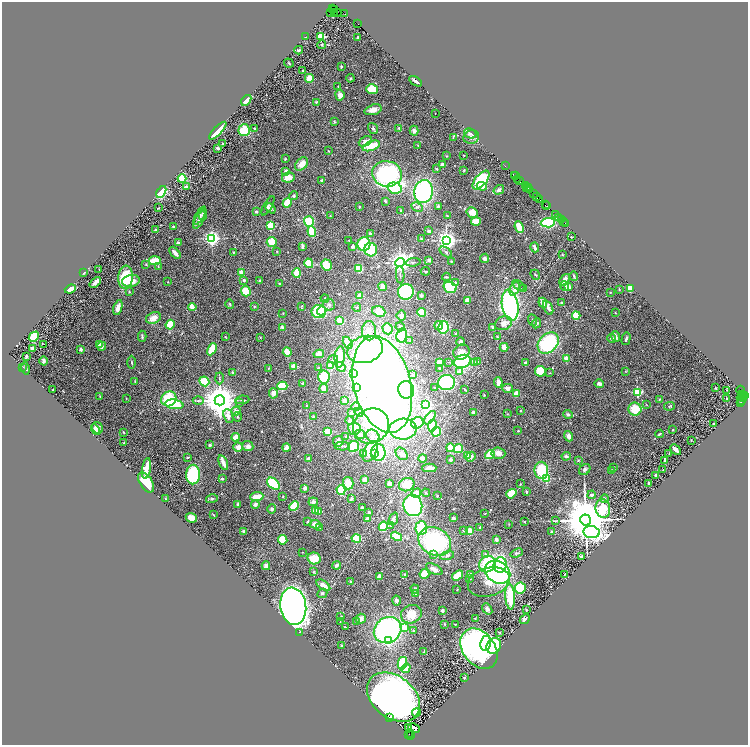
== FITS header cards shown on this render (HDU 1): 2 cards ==
NAXIS1  =                 1492
NAXIS2  =                 1486

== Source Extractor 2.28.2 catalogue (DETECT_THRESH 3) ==
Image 1492 x 1486 px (HDU 1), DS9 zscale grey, zoomed out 1/2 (1 PNG px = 2 x 2 image px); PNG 750 x 747 px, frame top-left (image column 1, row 1486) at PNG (2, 2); each listed source drawn as its Kron ellipse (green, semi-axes under 4 px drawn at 4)
Background 0.808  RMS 0.037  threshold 0.112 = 3 sigma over >= 5 px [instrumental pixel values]
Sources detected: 571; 30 cannot appear on this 1/2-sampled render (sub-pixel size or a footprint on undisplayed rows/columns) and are neither listed nor drawn; of the other 541, the 500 brightest by FLUX_AUTO listed and drawn (41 fainter detections omitted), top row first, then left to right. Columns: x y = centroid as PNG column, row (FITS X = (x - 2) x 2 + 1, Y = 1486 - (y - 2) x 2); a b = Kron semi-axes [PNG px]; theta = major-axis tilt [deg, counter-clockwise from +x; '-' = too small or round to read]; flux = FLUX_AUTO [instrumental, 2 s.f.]
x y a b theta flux
332 9 2 1 - 27
335 10 3 2 - 720
331 12 3 1 - 260
335 12 3 1 - 220
337 13 4 3 - 260
345 13 2 1 - 50
357 24 3 1 - 23
321 36 3 3 - 510
305 37 3 2 - 3.7
358 38 3 3 - 9
322 45 4 4 - 7.5
299 50 4 2 - 11
289 63 5 2 - 7.4
341 66 3 3 - 8
303 70 3 2 - 6.6
309 78 4 4 - 76
350 78 4 3 - 6.9
416 81 7 2 -33 12
338 86 3 2 - 3.6
372 89 6 5 - 130
340 95 5 4 - 43
246 100 6 4 49 44
316 102 3 2 - 9.8
373 110 9 5 18 50
435 113 2 1 - 4
334 121 4 3 - 6.6
373 128 6 4 -56 13
399 128 4 3 - 8.1
255 129 3 2 - 7.7
244 130 6 5 - 170
218 131 11 4 47 110
414 131 5 4 - 25
470 133 6 4 -24 17
453 137 3 2 - 5.4
471 137 8 7 - 38
365 141 7 4 26 28
223 144 2 2 - 5.8
418 145 3 3 - 4.2
371 146 9 4 20 140
217 148 3 2 - 16
328 151 3 2 - 4.2
464 155 2 2 - 5.4
447 156 3 2 - 4.3
285 159 4 3 - 6.8
302 164 8 5 50 72
443 165 2 2 - 90
505 166 2 1 - 73
437 169 4 3 - 7.5
464 170 2 2 - 7.8
286 171 3 3 - 25
387 174 15 12 -9 1000
514 175 3 2 - 130
516 176 2 1 - 62
288 177 6 5 - 72
182 179 4 4 - 180
517 179 2 1 - 50
481 180 11 5 49 440
519 180 3 2 - 220
321 181 3 3 - 9.3
525 185 2 1 - 32
482 186 5 3 - 51
187 187 4 3 - 25
527 187 3 1 - 75
395 188 7 5 -14 400
528 188 3 2 - 48
499 190 5 4 - 17
530 190 3 2 - 180
424 191 12 9 79 1100
161 192 6 4 59 360
534 194 4 1 - 210
294 196 5 4 - 11
537 196 3 2 - 120
540 199 4 2 - 210
385 201 3 2 - 8.6
287 203 5 4 - 140
545 205 2 1 - 60
268 206 11 4 60 21
438 206 4 3 - 10
547 206 2 1 - 60
359 207 3 2 - 7
417 207 6 4 -28 16
159 208 2 2 - 3.6
270 208 6 4 -48 23
401 210 3 2 - 4.3
256 212 2 2 - 12
472 212 6 5 - 90
203 214 6 4 84 13
330 215 2 2 - 4.9
556 215 2 2 - 150
200 216 10 4 60 25
447 216 3 2 - 7.7
559 217 3 2 - 47
199 220 10 4 61 29
561 220 2 1 - 140
309 221 5 5 - 180
563 221 2 1 - 39
476 222 5 4 - 97
548 223 7 4 6 400
565 223 2 1 - 66
271 226 3 3 - 430
173 227 2 2 - 30
519 227 6 3 -66 150
156 230 3 3 - 12
429 231 3 2 - 51
312 232 5 4 - 220
370 234 2 2 - 38
571 237 3 2 - 4.2
212 238 3 3 - 2800
421 239 3 3 - 5.8
349 240 2 2 - 4
446 240 4 4 - 4800
272 242 5 5 - 110
178 243 3 3 - 15
364 244 7 6 - 360
302 246 4 2 - 18
353 246 3 3 - 26
535 247 5 3 - 27
371 250 6 6 - 280
277 251 4 2 - 5.3
233 252 3 2 - 7.9
446 252 7 3 -37 14
175 253 7 3 -49 51
562 254 3 2 - 4.7
485 258 4 4 - 25
429 260 4 3 - 15
155 261 6 3 5 150
451 261 3 3 - 5.2
400 262 5 4 - 6700
413 262 7 2 5 8.7
309 263 5 4 - 110
146 264 3 3 - 4.8
326 265 5 5 - 140
158 266 3 2 - 7.8
99 269 3 2 - 3.5
359 269 4 4 - 210
425 271 4 2 - 7.4
241 272 3 3 - 45
84 273 4 2 - 4.9
297 273 4 3 - 160
400 275 8 3 -88 12
535 275 5 2 - 6.3
574 276 4 2 - 11
126 277 11 7 84 290
446 277 4 2 - 10
244 280 2 2 - 34
564 280 6 3 53 38
131 281 9 6 9 84
259 281 3 3 - 7
95 282 6 3 43 33
168 282 2 2 - 4.3
455 282 3 3 - 13
279 283 2 2 - 4.2
518 285 7 3 -35 8.4
382 286 4 4 - 44
565 286 5 4 - 13
450 287 7 5 -17 260
568 287 4 4 - 49
523 288 2 2 - 15
630 288 4 4 - 91
70 289 6 3 22 75
515 289 7 4 64 40
619 289 3 2 - 5.2
129 291 3 3 - 7
246 291 5 5 - 150
406 292 8 7 - 770
610 292 2 2 - 4.1
421 295 3 3 - 16
360 296 2 2 - 120
325 298 4 3 - 10
467 300 4 3 - 57
543 303 5 3 - 57
562 303 3 2 - 20
230 304 5 3 - 7.1
329 305 6 5 - 23
510 305 15 8 -81 1300
254 306 3 3 - 5
301 306 3 3 - 5.2
192 307 4 3 - 68
357 307 4 4 - 9.5
118 308 8 4 73 41
548 308 7 4 -65 21
319 311 7 6 - 400
322 311 5 3 - 140
379 311 6 5 - 130
421 312 4 4 - 180
283 313 3 2 - 4.4
615 313 3 2 - 3.7
401 316 5 4 - 31
576 316 4 3 - 180
153 318 8 5 24 66
533 320 6 3 -66 8.5
340 321 4 4 - 92
503 323 9 6 22 57
537 323 5 3 - 11
170 325 5 4 - 140
439 326 4 4 - 61
282 327 3 3 - 15
400 327 4 4 - 26
443 327 6 5 - 310
492 327 4 3 - 11
388 329 6 5 - 140
369 331 9 7 -90 68
456 334 3 2 - 6.2
402 335 7 5 78 480
142 336 5 3 - 14
225 336 3 2 - 3.8
497 336 3 2 - 4
616 336 5 3 - 26
34 337 6 4 47 220
260 337 3 2 - 4.2
612 338 4 3 - 19
626 339 7 3 74 14
410 341 3 3 - 8.9
460 342 4 3 - 19
348 343 6 4 -62 83
548 343 12 9 46 610
44 344 2 1 - 36
99 344 4 3 - 55
102 346 4 2 - 32
504 347 4 3 - 60
32 349 3 3 - 58
81 349 2 2 - 63
212 349 6 3 63 230
365 349 18 13 16 800
287 352 5 3 - 130
461 352 8 7 - 59
319 354 5 4 - 39
26 356 4 2 - 10
340 357 11 5 84 180
566 358 2 2 - 200
333 359 5 4 - 11
43 361 4 3 - 23
462 361 8 6 18 550
132 362 6 2 -89 8
449 362 4 2 - 6
474 362 3 3 - 25
478 362 4 3 - 6.7
439 363 4 4 - 66
525 363 4 4 - 14
294 366 2 2 - 210
331 366 4 3 - 100
23 367 3 2 - 4.6
341 367 5 4 - 95
26 368 6 3 -77 12
269 368 3 3 - 4.7
318 368 3 2 - 4.3
440 369 4 4 - 12
540 371 5 5 - 110
626 371 3 3 - 5.4
232 372 2 2 - 21
460 372 3 2 - 120
353 373 4 3 - 72
550 373 3 2 - 4.7
413 375 2 1 - 3.7
324 377 6 6 - 260
219 378 6 2 -88 7.3
135 381 3 2 - 5.8
204 381 5 4 - 180
498 382 5 3 - 37
303 383 4 3 - 9.2
447 383 8 7 - 500
382 384 49 28 -76 7400
599 384 5 4 - 21
282 386 5 4 - 370
356 387 3 3 - 22
435 388 3 2 - 6
507 388 5 4 - 34
715 388 2 2 - 4.9
324 389 4 3 - 77
53 390 2 2 - 5.4
406 390 9 8 - 880
465 390 4 3 - 10
726 390 2 1 - 28
741 390 4 1 - 150
637 392 3 3 - 620
273 393 5 4 - 38
516 394 4 3 - 63
742 394 2 1 - 80
484 395 2 2 - 4.1
745 395 3 2 - 66
100 396 4 2 - 5
742 397 6 3 25 370
126 398 3 2 - 3.8
169 399 8 7 - 280
659 399 4 2 - 5.2
727 399 2 2 - 41
744 399 3 2 - 140
220 400 5 5 - 19000
242 400 7 2 7 8
742 400 3 2 - 180
198 401 5 3 - 9.4
344 401 3 2 - 45
239 402 4 2 - 5.5
741 402 2 1 - 57
174 404 9 4 -9 260
306 405 3 2 - 3.8
426 405 3 3 - 1500
646 405 3 2 - 3.5
670 406 5 3 - 8.3
356 407 4 4 - 12
635 409 6 6 - 160
236 411 5 4 - 31
521 411 2 2 - 10
359 412 5 4 - 23
473 412 3 3 - 28
351 413 3 3 - 12
508 414 3 3 - 5.2
568 414 5 4 - 13
228 416 7 4 -68 35
237 417 5 3 - 6.4
313 417 3 3 - 16
430 418 8 4 55 100
350 421 4 4 - 14
417 423 6 5 - 330
714 423 2 2 - 6.7
371 426 18 17 - 370
432 426 6 4 79 85
97 428 6 5 - 36
354 429 6 6 - 100
403 429 14 10 2 860
96 430 5 4 - 31
673 430 2 2 - 5.8
518 431 2 2 - 4.6
123 432 2 1 - 4.1
328 432 4 3 - 180
436 432 5 4 - 200
360 434 5 5 - 31
660 434 4 2 - 11
346 436 3 3 - 7.4
373 436 7 6 - 39
568 436 5 4 - 34
236 437 4 3 - 72
691 440 2 2 - 3.8
338 441 5 5 - 30
124 443 2 2 - 5.9
210 445 3 3 - 11
248 446 5 5 - 31
342 446 7 3 2 13
238 447 5 4 - 46
353 447 6 5 - 290
286 448 4 3 - 29
450 448 4 4 - 110
458 449 4 4 - 200
676 450 6 3 -43 57
370 451 11 6 62 350
378 452 8 7 - 450
363 453 4 3 - 29
375 453 4 3 - 110
498 453 7 5 -4 38
402 454 7 5 -48 41
669 454 3 2 - 3.5
490 455 5 4 - 180
468 456 2 2 - 110
566 456 4 3 - 20
187 457 3 2 - 5.5
471 457 5 4 - 34
422 458 4 3 - 26
308 459 3 3 - 27
451 460 2 2 - 27
578 460 4 3 - 6.1
664 460 3 2 - 7.4
223 463 8 2 -69 60
614 467 3 3 - 4.2
146 468 10 4 82 69
429 468 7 4 1 32
541 470 9 7 -81 260
585 470 6 5 - 18
612 470 3 2 - 4.6
663 470 3 2 - 3.5
193 474 10 7 87 490
656 475 2 2 - 13
222 479 4 3 - 9.4
546 479 3 3 - 280
365 480 4 3 - 38
146 482 11 6 -59 170
348 483 6 5 - 110
649 483 3 2 - 12
273 484 7 5 -40 410
389 484 3 3 - 72
520 484 3 2 - 3.8
407 485 8 6 22 140
305 488 3 3 - 28
341 490 5 4 - 290
526 492 3 2 - 7.8
416 493 5 4 - 64
426 493 4 3 - 7
511 494 5 4 - 150
592 495 4 3 - 14
257 496 6 3 5 87
283 496 3 3 - 5.5
437 496 3 2 - 6
166 499 3 3 - 4.5
212 499 6 3 14 12
351 499 4 3 - 16
605 499 4 3 - 9
313 502 5 4 - 29
238 504 3 2 - 19
255 504 4 4 - 25
413 505 11 9 -74 990
294 506 5 4 - 180
362 508 2 2 - 29
603 508 9 7 -82 970
272 509 5 4 - 14
315 511 3 2 - 260
319 512 3 2 - 44
369 512 4 3 - 20
485 513 3 1 - 3.8
213 514 4 2 - 3.9
191 518 6 4 -25 64
367 518 4 3 - 14
453 518 3 2 - 16
393 519 6 4 69 22
586 520 5 5 - 58000
308 521 3 2 - 7.2
556 521 3 2 - 5.1
524 522 3 2 - 4
315 524 5 4 - 49
509 524 3 2 - 3.5
390 525 4 3 - 8.1
383 526 5 4 - 200
320 527 3 2 - 4.3
480 527 3 2 - 10
421 528 7 6 - 310
464 530 4 3 - 7
470 531 3 3 - 88
244 532 3 3 - 19
552 532 4 3 - 6.5
592 532 8 6 -8 2400
397 536 6 3 -31 160
356 538 5 4 - 180
496 539 3 3 - 28
283 540 5 4 - 130
435 541 17 13 -27 840
302 552 2 1 - 4.7
517 553 6 3 20 12
433 554 4 4 - 24
485 554 4 3 - 15
447 555 7 4 15 19
581 556 3 2 - 11
314 558 7 6 - 140
487 564 8 7 - 440
337 565 4 3 - 21
500 565 8 6 83 440
266 566 4 3 - 36
434 569 9 4 -28 45
314 572 3 2 - 4.2
498 572 13 10 -33 930
424 574 5 5 - 100
471 574 3 3 - 13
405 575 3 3 - 13
458 575 6 3 36 260
564 575 4 2 - 8.2
379 577 3 3 - 55
469 578 4 3 - 15
351 582 4 3 - 7.3
489 582 21 14 16 140
323 585 8 4 -34 49
520 588 5 5 - 290
415 589 4 3 - 8.4
457 589 3 2 - 3.6
322 593 5 4 - 12
415 594 4 3 - 8
510 597 13 5 -86 270
396 600 5 4 - 24
293 606 19 13 -82 5200
487 609 6 4 -51 23
526 610 2 2 - 7.8
442 611 4 3 - 18
411 614 10 9 - 130
341 617 3 2 - 4.8
475 618 3 2 - 3.5
361 619 5 5 - 39
525 619 5 4 - 22
340 622 2 1 - 3.7
356 622 3 3 - 4.8
444 624 3 2 - 6.3
455 624 3 2 - 4.1
345 627 2 1 - 4.5
404 627 3 3 - 160
388 630 14 12 33 1400
414 631 4 3 - 7.1
300 632 3 2 - 4.8
499 632 4 3 - 4
388 640 3 3 - 450
486 643 7 5 78 650
342 645 3 2 - 4.8
494 646 8 7 - 500
479 649 22 16 -53 2400
424 651 3 3 - 7.5
402 663 6 4 77 240
406 668 5 3 - 60
464 678 3 3 - 6.5
393 697 30 21 -38 5400
416 712 4 3 - 61
390 717 4 1 - 240
408 728 2 1 - 10
414 728 6 3 -23 66
409 734 3 1 - 150
410 734 3 2 - 32
411 736 2 1 - 280
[41 fainter detections neither listed nor drawn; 30 sub-pixel or undisplayed-footprint detections neither listed nor drawn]